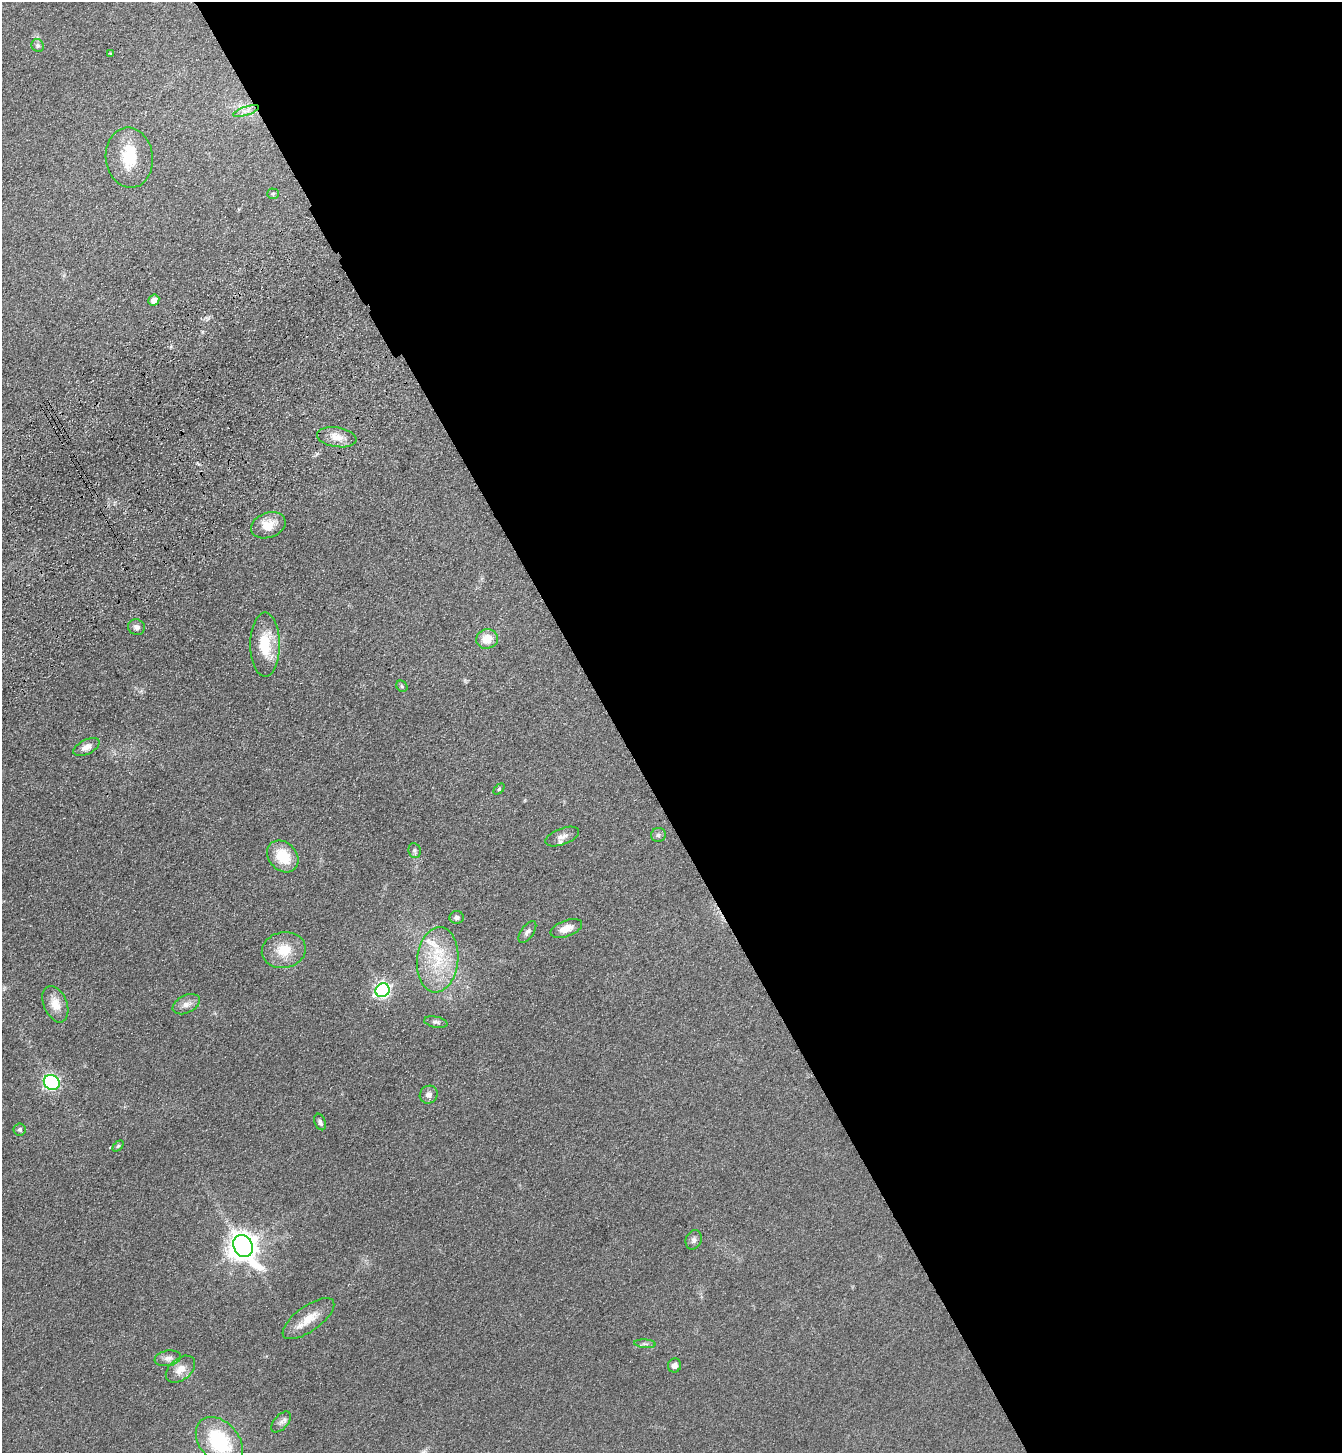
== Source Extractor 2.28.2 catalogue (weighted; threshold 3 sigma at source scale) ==
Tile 8 of 4 x 4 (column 4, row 2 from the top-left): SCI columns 4253-5592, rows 3008-4458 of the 5960 x 6015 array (HDU 1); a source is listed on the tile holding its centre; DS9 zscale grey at full resolution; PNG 1344 x 1455 px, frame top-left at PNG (2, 2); each listed source drawn as its Kron ellipse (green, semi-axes under 4 px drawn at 4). Shown black and unused: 54% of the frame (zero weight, under 3 of 4 exposures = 6% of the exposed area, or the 3 px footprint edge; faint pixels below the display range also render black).
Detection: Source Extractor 2.28.2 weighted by HDU 2 'WHT'; one run over the whole footprint, this tile lists its part. Background 0.0996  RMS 0.0094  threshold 0.0421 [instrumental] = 3 sigma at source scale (4.5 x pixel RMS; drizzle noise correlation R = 1.50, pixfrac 1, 0.05/0.05 arcsec/px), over >= 5 px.
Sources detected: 44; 3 inside a brighter listed object's ellipse — not listed separately; the other 41 listed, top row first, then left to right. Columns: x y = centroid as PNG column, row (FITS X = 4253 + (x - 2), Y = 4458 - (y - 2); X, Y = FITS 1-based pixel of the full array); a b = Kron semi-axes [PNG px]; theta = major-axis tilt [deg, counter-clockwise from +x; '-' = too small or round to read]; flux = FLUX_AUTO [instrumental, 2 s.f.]
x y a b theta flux
38 46 7 6 - 2.2
111 54 4 3 - 1.2
246 111 13 4 18 3.9
129 158 30 23 -83 34
273 194 5 5 - 1.3
154 300 6 5 - 5.2
337 437 20 10 -9 11
268 525 18 12 20 15
136 627 8 7 - 3.3
487 639 11 9 17 14
265 645 32 14 -90 30
402 686 6 5 - 1.5
86 747 14 7 26 6.3
499 789 6 4 45 1.2
658 835 7 7 - 2.5
562 836 18 8 20 5.5
415 851 7 6 - 2.3
283 856 18 14 -46 25
457 917 7 6 - 2.4
566 928 16 8 19 9.9
527 932 13 6 55 3.4
284 950 22 18 11 22
438 960 33 20 84 43
383 990 7 6 - 250
55 1004 19 11 -68 13
186 1004 14 8 26 6.3
436 1022 12 5 -11 2.7
52 1082 8 7 - 190
429 1095 9 8 - 4.5
320 1122 8 5 -69 2.6
20 1129 6 6 - 1.9
118 1146 6 4 45 1.2
694 1240 10 7 67 3.4
243 1246 11 9 -61 1200
308 1319 30 12 36 16
645 1344 11 4 -4 2.1
168 1358 13 7 10 5.1
675 1365 7 6 - 4.3
180 1369 17 10 40 11
281 1422 12 7 48 3.8
219 1442 28 19 -49 65
Isophote crosses this tile's border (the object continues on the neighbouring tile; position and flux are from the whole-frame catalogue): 1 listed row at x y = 219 1442